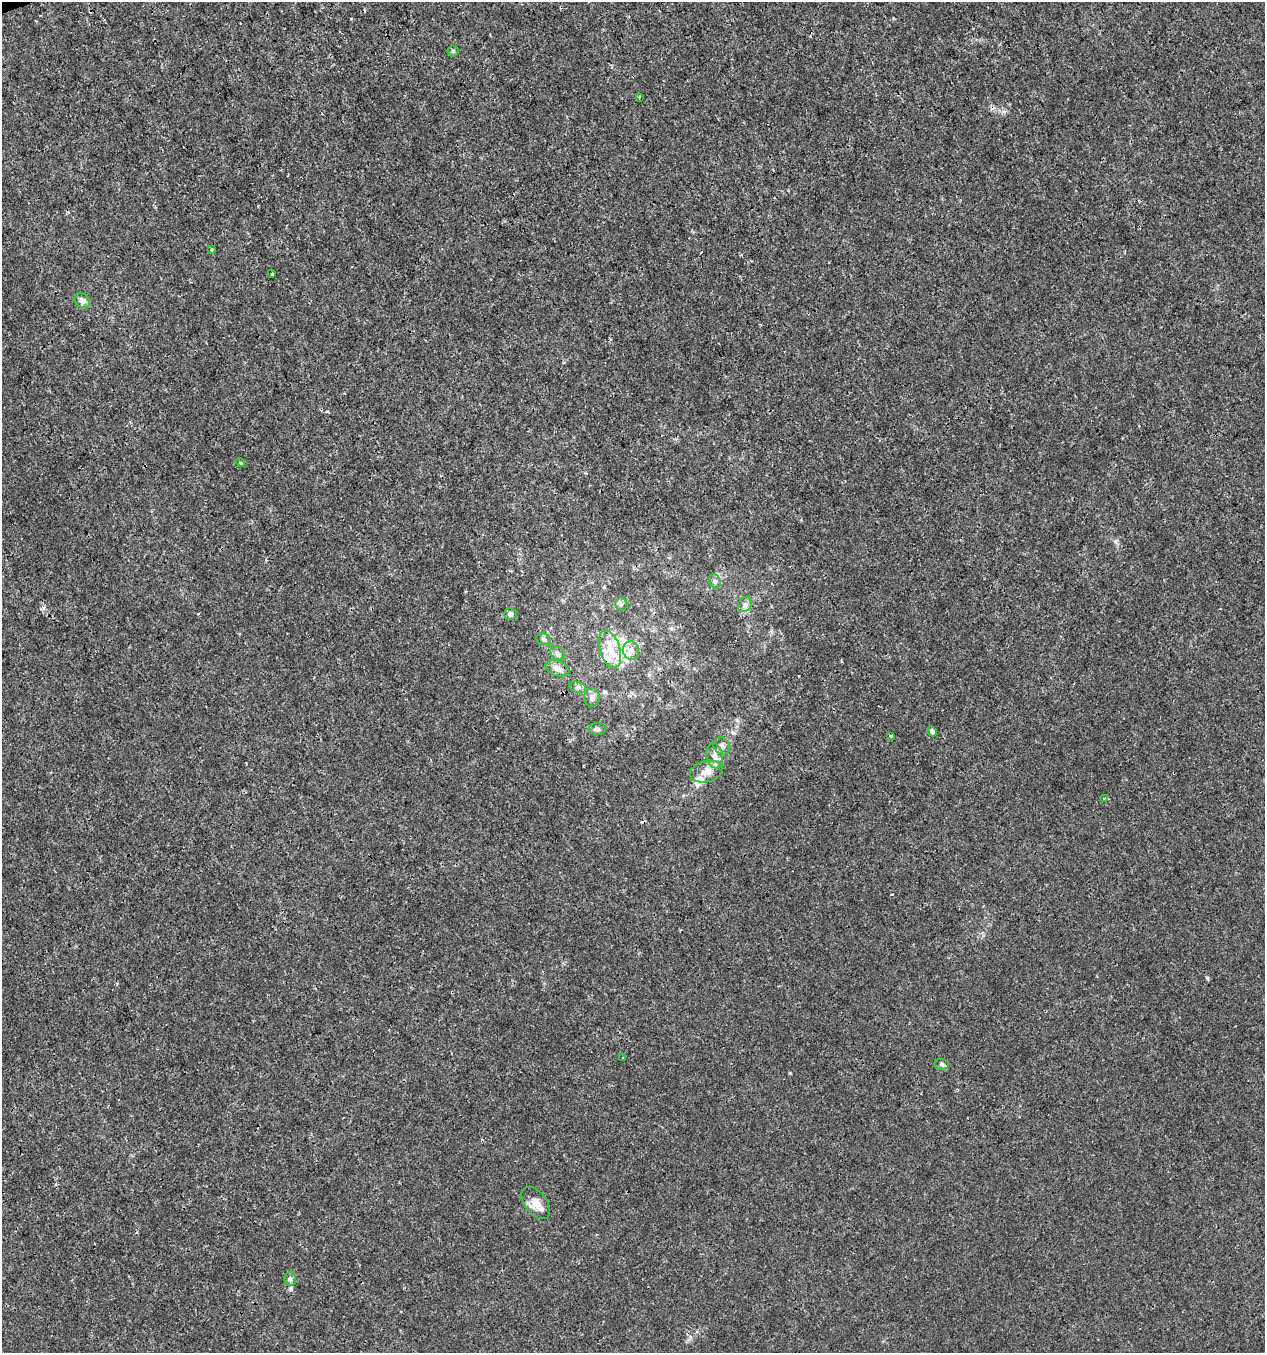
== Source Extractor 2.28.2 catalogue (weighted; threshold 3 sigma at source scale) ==
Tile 11 of 4 x 4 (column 3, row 3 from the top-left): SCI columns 2645-3907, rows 1353-2703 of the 5236 x 5408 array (HDU 1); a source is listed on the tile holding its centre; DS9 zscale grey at full resolution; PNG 1267 x 1355 px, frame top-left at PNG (2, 2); each listed source drawn as its Kron ellipse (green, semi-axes under 4 px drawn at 4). Shown black and unused: <1% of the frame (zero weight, under 3 of 4 exposures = <1% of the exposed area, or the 3 px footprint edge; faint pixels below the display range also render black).
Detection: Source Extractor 2.28.2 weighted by HDU 2 'WHT'; one run over the whole footprint, this tile lists its part. Background 6.55e-04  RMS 8.6e-04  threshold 0.00388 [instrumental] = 3 sigma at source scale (4.5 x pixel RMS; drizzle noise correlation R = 1.50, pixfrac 1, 0.0396/0.0396 arcsec/px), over >= 5 px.
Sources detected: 30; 2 inside a brighter listed object's ellipse — not listed separately; the other 28 listed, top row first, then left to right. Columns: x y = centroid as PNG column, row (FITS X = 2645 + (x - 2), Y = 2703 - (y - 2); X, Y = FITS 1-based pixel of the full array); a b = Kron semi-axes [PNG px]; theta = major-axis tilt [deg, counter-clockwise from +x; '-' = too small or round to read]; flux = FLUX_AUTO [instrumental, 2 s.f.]
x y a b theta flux
453 51 5 5 - 0.13
639 97 4 2 - 0.087
212 250 3 2 - 0.1
272 274 3 3 - 0.083
82 301 8 6 -38 0.46
240 463 5 3 - 0.14
715 581 7 5 -68 0.22
621 604 6 6 - 0.21
745 605 8 6 52 0.3
510 614 6 6 - 0.28
544 639 7 5 -21 0.18
610 649 19 10 -73 1.6
631 650 9 8 - 0.51
558 653 8 6 -43 0.25
557 668 12 7 -19 0.65
578 687 8 5 -17 0.26
592 697 9 8 - 0.43
597 729 8 5 2 0.23
932 731 5 4 - 0.34
890 736 3 3 - 0.13
722 746 9 7 -46 0.33
715 756 12 8 -81 0.58
706 771 17 10 13 0.93
1104 798 3 3 - 0.083
623 1058 3 2 - 0.087
941 1064 7 5 -2 0.17
536 1203 19 11 -51 0.94
290 1279 7 6 - 0.21
Unlisted compact peaks at least as high as the median listed source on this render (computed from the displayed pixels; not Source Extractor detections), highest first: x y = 1207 977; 790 1073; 43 608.